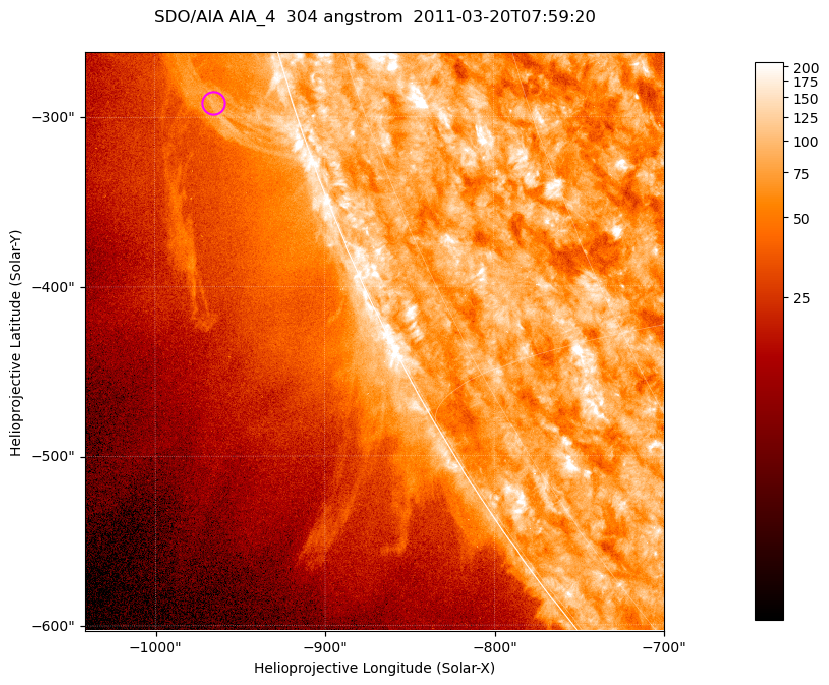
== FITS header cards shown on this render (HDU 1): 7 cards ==
TELESCOP= 'SDO/AIA '           / For AIA: SDO/AIA
INSTRUME= 'AIA_4   '           / For AIA: AIA_ATA1, AIA_ATA2, AIA_ATA3 or AIA_AT
WAVELNTH=                  304 / [angstrom] Wavelength
WAVEUNIT= 'angstrom'           / Wavelength unit: angstrom
DATE-OBS= '2011-03-20T07:59:20.131' / [ISO] Date when observation started; ISO 8
CTYPE1  = 'HPLN-TAN'           / CTYPE1; Typically HPLN
CTYPE2  = 'HPLT-TAN'           / CTYPE2; Typically HPLT

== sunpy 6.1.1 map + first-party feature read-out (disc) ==
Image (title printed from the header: SDO/AIA AIA_4  304 angstrom  2011-03-20T07:59:20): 569 x 569 px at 0.6 arcsec/px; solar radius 964 arcsec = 1605 px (partial field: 1.8% of the solar disc is inside the frame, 45% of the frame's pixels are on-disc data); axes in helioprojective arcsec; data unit not stated in the header (colour bar unlabelled)
Orientation: roll -0.132 deg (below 1 deg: not rotated)
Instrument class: DISC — disc imager (sunpy class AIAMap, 304 A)
Bright regions (active regions / flare kernels): reference = the on-disc median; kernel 5 px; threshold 5 sigma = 126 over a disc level ~78.9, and >= 1.15x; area >= 323 px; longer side >= 7 px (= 4.2 arcsec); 0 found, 0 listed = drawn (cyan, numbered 1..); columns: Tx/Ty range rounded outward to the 2 arcsec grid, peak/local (2 s.f.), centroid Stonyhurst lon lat
Off-limb structures (1.02-1.3 R_sun): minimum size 161 px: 2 found; the strongest spans PA ~105..110 deg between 1.02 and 1.07 R_sun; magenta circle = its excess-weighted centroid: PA ~105 deg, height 1.05 R_sun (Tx ~-966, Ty ~-292 arcsec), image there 2.2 x the reference